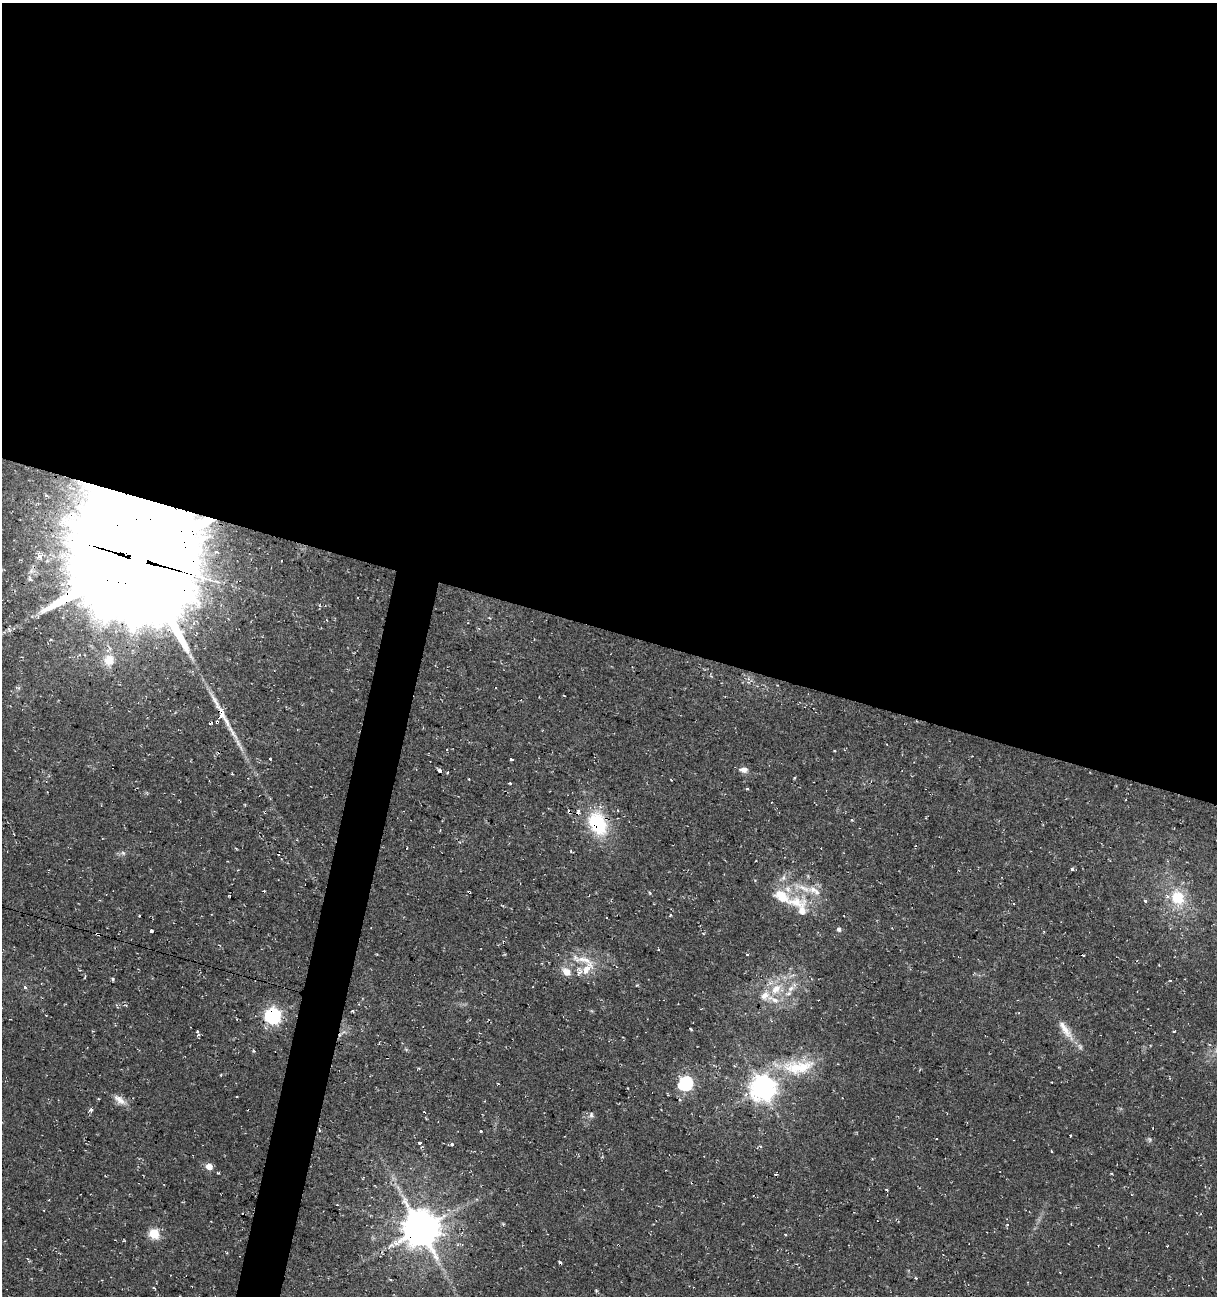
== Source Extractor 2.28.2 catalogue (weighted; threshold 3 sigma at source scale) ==
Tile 3 of 4 x 4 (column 3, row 1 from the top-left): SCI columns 2712-3926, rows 3882-5175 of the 5362 x 5188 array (HDU 1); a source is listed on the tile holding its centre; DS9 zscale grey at full resolution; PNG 1219 x 1298 px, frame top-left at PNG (2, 3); no overlay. Shown black and unused: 51% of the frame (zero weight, under 2 of 3 exposures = <1% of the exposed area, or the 3 px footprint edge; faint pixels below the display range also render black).
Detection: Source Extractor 2.28.2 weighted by HDU 2 'WHT'; one run over the whole footprint, this tile lists its part. Background 0.0395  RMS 0.004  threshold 0.0181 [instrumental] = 3 sigma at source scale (4.5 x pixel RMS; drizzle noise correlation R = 1.50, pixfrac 1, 0.0396/0.0396 arcsec/px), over >= 5 px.
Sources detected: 99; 1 too faint to see at this stretch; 25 cosmic-ray / hot-pixel residue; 1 long thin detection or spike segment (spike, bleed or trail) — not listed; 9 inside a brighter listed object's ellipse — not listed separately; the other 63 listed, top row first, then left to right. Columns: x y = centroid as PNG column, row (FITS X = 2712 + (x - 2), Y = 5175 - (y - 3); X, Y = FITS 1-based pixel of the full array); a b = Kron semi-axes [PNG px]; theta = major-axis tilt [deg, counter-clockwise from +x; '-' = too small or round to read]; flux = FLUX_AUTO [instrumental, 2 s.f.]
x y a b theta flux
39 556 7 6 - 1.7
138 559 44 41 -71 13000
9 629 5 5 - 0.74
109 660 12 11 - 6.1
17 688 9 3 -12 0.5
564 696 3 2 - 0.26
447 749 3 3 - 1.9
834 751 3 3 - 0.71
270 759 3 3 - 2
512 759 4 3 - 0.8
744 770 12 7 -5 2.1
440 771 5 3 - 2.8
448 773 3 3 - 0.91
794 778 4 3 - 0.36
510 783 3 3 - 0.84
747 789 3 3 - 0.56
852 820 4 3 - 0.41
598 823 29 20 -63 23
123 853 6 4 -44 0.72
278 854 3 2 - 0.58
1072 869 3 3 - 2.5
650 893 4 3 - 0.41
1177 898 19 16 -70 13
1145 901 3 3 - 2
796 902 35 16 -3 14
670 915 4 3 - 0.57
839 929 5 5 - 1.1
151 931 4 3 - 1.1
1044 931 3 2 - 0.35
98 934 5 3 - 1.5
747 955 3 2 - 0.48
586 960 30 8 -41 5.8
566 972 12 9 -44 3.6
85 977 3 2 - 0.42
1170 980 3 2 - 0.41
25 987 3 3 - 1.3
791 988 10 7 51 2.3
776 989 16 11 44 6.6
352 1011 3 3 - 0.44
272 1016 7 6 - 130
1065 1029 35 9 -56 6
1175 1031 4 3 - 0.43
198 1035 4 4 - 0.76
254 1051 5 3 - 0.38
798 1067 51 19 5 19
686 1083 6 6 - 69
763 1088 8 8 - 440
237 1096 2 2 - 0.35
120 1100 19 9 -35 3.2
91 1110 4 3 - 1.6
591 1115 8 5 -79 0.99
481 1131 3 3 - 1.3
420 1143 3 3 - 1.9
452 1144 4 4 - 0.68
760 1146 4 3 - 0.44
209 1166 7 6 - 3.3
1111 1173 3 2 - 0.4
886 1190 3 2 - 0.66
1007 1225 4 3 - 0.62
421 1229 11 10 - 1100
154 1233 6 5 - 23
785 1234 3 3 - 0.75
596 1290 4 4 - 0.47
Overlapping masked pixels (flux is a lower limit): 6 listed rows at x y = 138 559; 598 823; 98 934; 272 1016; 798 1067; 421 1229
Unlisted compact peaks at least as high as the median listed source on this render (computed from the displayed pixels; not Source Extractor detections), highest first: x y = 691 1029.